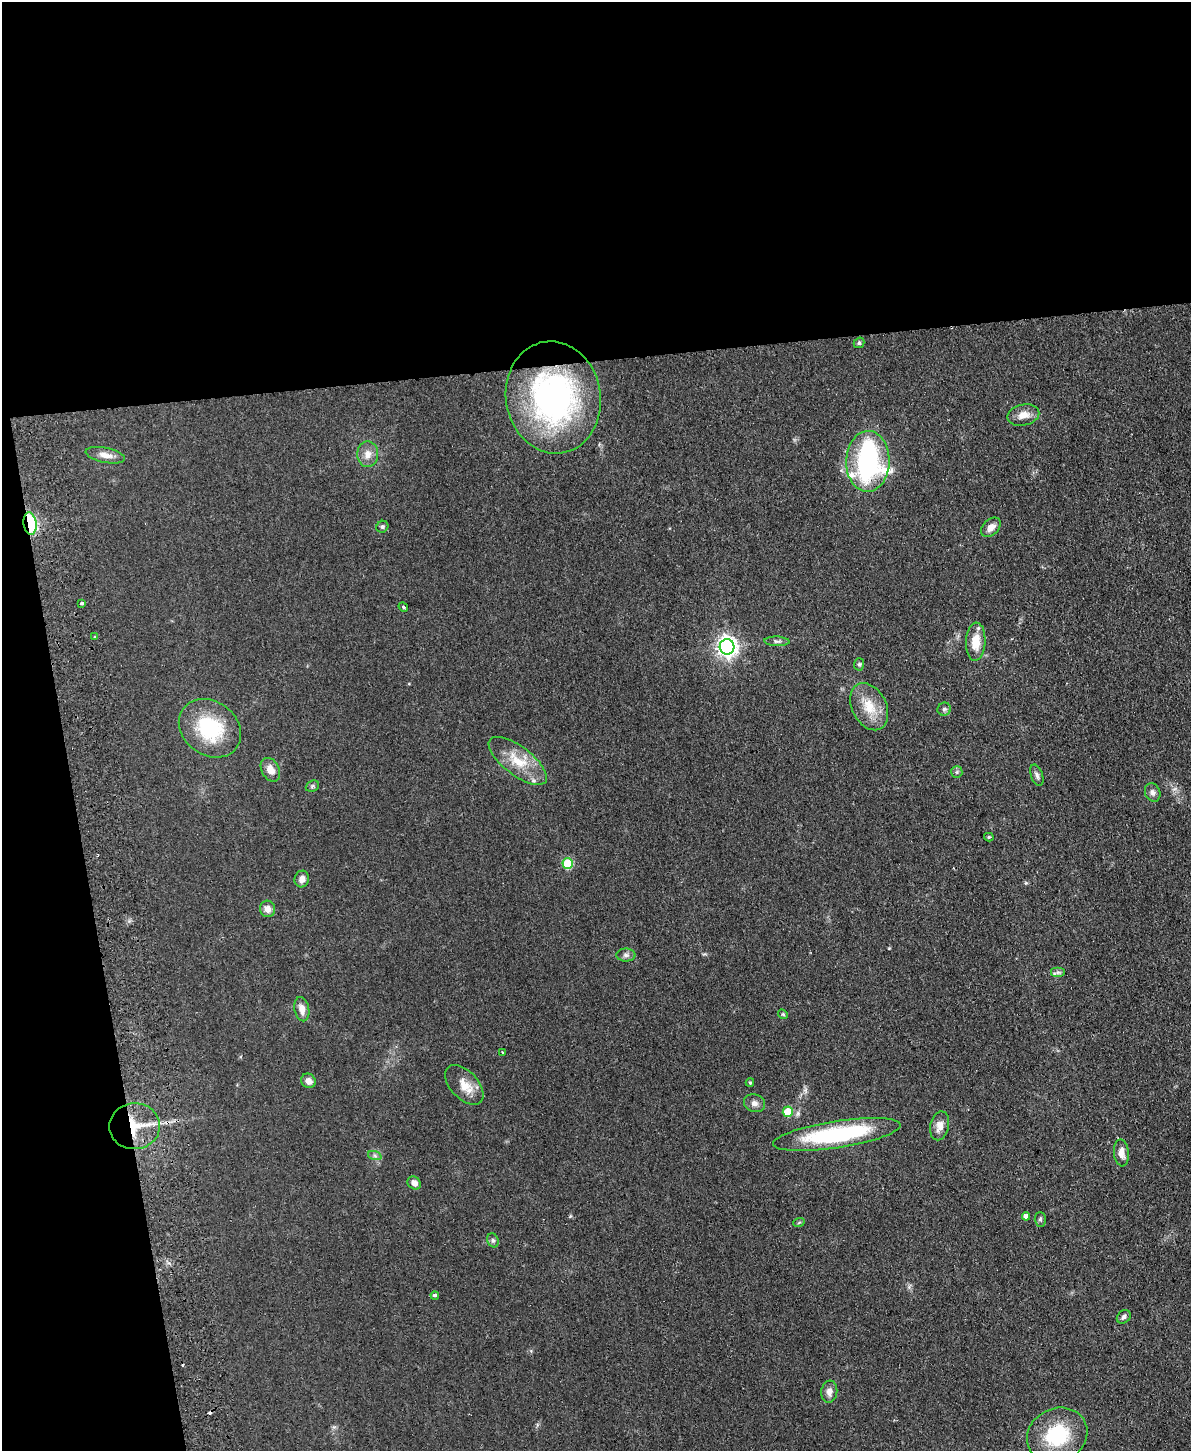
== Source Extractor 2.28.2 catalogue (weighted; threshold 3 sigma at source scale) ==
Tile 1 of 4 x 3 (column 1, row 1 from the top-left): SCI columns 57-1245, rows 3157-4605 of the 4869 x 4754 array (HDU 1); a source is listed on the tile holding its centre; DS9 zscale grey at full resolution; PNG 1193 x 1453 px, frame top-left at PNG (2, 2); each listed source drawn as its Kron ellipse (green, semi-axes under 4 px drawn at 4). Shown black and unused: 31% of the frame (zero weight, under 2 of 3 exposures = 3% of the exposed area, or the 3 px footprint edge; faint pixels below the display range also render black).
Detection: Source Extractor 2.28.2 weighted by HDU 2 'WHT'; one run over the whole footprint, this tile lists its part. Background 0.0633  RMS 0.0093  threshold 0.042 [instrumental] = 3 sigma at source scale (4.5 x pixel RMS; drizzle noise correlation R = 1.50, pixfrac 1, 0.05/0.05 arcsec/px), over >= 5 px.
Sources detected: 55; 2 cosmic-ray / hot-pixel residue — neither listed nor drawn; the other 53 listed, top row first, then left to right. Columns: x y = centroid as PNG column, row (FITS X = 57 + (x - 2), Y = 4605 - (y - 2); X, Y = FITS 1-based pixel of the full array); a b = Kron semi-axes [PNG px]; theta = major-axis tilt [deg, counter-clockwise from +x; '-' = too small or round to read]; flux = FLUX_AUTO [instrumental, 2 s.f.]
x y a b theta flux
859 343 5 5 - 1.9
553 397 56 47 -80 240
1023 415 16 10 13 8.8
368 454 13 10 88 7.8
105 455 20 7 -12 7.5
868 461 30 21 89 180
30 523 11 6 -82 85
382 527 6 5 - 1.8
991 527 11 7 44 6.9
82 603 4 3 - 3.9
403 607 5 4 - 1.3
95 637 3 3 - 2.3
777 641 12 5 -3 2.5
976 642 19 10 87 18
727 647 8 7 - 480
859 664 6 5 - 1.5
869 707 25 17 -63 22
944 709 7 6 - 2.3
210 728 33 27 -37 62
518 761 35 14 -37 25
270 770 12 9 -62 8.1
957 772 6 5 - 1.5
1037 775 11 6 -71 2.9
312 786 7 5 23 1.6
1153 792 9 7 -68 3.5
989 837 5 4 - 1.2
568 864 5 5 - 41
302 879 8 7 - 5.4
268 909 8 7 - 6
626 955 9 6 0 3.1
1058 972 7 5 0 2.2
302 1009 12 7 -77 7
783 1014 5 4 - 1.3
503 1053 3 3 - 1.7
308 1081 7 7 - 5.8
750 1083 4 4 - 0.99
464 1085 24 14 -47 14
754 1103 11 8 -18 4.6
788 1112 5 5 - 24
135 1126 25 23 4 31
940 1126 15 9 77 7.1
837 1134 64 13 9 100
1121 1153 13 7 -85 7.1
375 1156 7 4 -19 2
414 1183 7 6 - 5
1026 1216 4 4 - 4.6
1040 1219 7 5 -88 1.7
799 1222 6 3 21 1
493 1240 7 5 -67 2
435 1295 4 3 - 7.2
1124 1317 8 6 42 2.7
829 1392 11 8 83 5.5
1057 1435 31 26 27 54
Overlapping masked pixels (flux is a lower limit): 2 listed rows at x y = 30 523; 135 1126